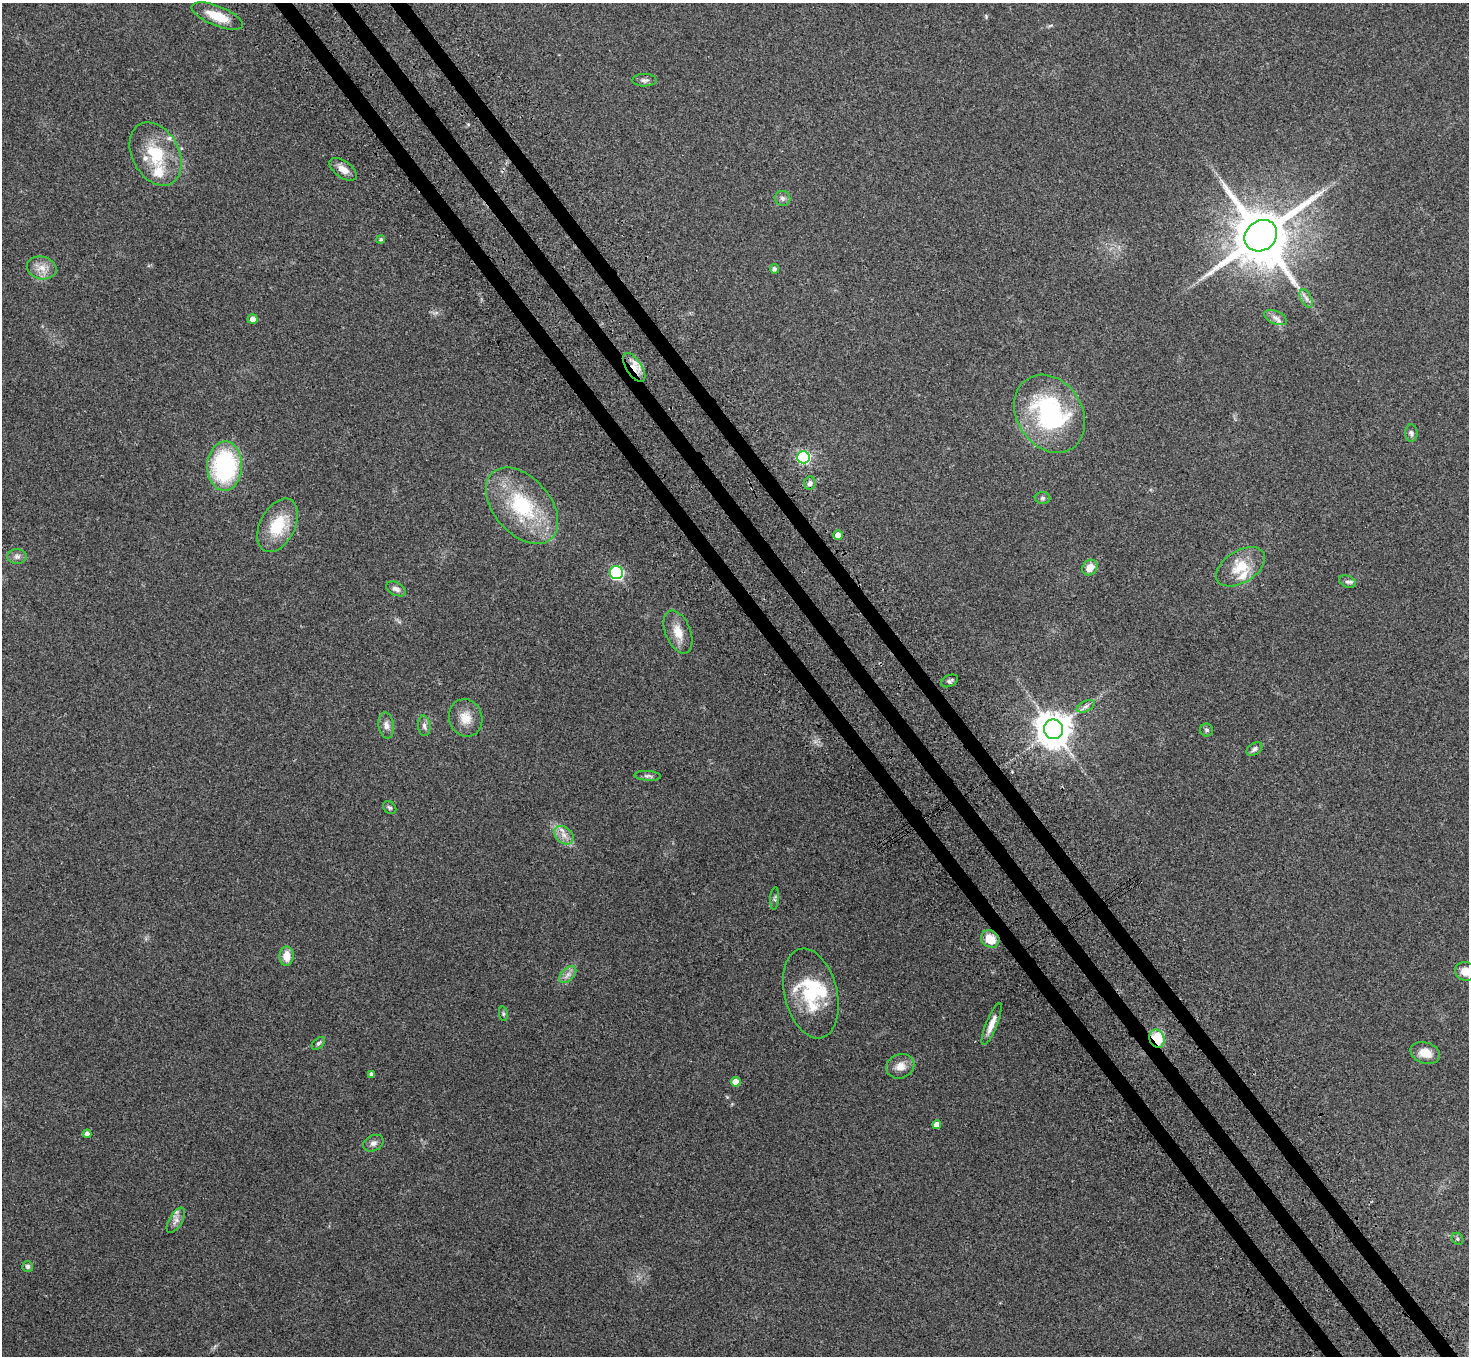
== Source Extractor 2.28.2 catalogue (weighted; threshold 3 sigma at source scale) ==
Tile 6 of 4 x 4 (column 2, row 2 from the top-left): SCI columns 1547-3013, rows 3066-4419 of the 6026 x 5994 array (HDU 1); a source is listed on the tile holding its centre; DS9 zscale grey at full resolution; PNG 1471 x 1358 px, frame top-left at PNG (2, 3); each listed source drawn as its Kron ellipse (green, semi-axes under 4 px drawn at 4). Shown black and unused: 4% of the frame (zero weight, under 3 of 4 exposures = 5% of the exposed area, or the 3 px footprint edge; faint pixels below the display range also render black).
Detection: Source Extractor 2.28.2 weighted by HDU 2 'WHT'; one run over the whole footprint, this tile lists its part. Background 0.224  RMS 0.0087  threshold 0.039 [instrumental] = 3 sigma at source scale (4.5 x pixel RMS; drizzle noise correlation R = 1.50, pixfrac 1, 0.05/0.05 arcsec/px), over >= 5 px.
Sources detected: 66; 1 inside a brighter object's white glare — neither listed nor drawn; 5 inside a brighter listed object's ellipse — not listed separately; the other 60 listed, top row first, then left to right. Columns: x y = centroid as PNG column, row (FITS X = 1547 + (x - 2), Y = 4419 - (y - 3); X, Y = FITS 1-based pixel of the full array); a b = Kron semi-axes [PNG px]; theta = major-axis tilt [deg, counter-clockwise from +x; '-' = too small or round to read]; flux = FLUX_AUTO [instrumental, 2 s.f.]
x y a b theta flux
217 16 27 10 -22 19
645 80 12 6 0 2.9
156 154 33 23 -62 39
343 169 15 8 -36 7.6
782 198 8 7 - 2.8
1261 236 17 15 38 6400
381 239 4 4 - 1.3
42 268 15 11 -13 9.1
774 269 5 4 - 2.5
1306 298 10 5 -63 3.3
1276 318 12 6 -24 4.1
252 319 5 4 - 6.3
634 367 16 8 -57 12
1050 414 41 32 -57 120
1411 433 8 6 -88 2.4
803 457 6 6 - 140
225 466 24 17 89 100
810 483 7 6 - 3
1043 498 8 6 0 2
522 506 44 28 -49 70
278 525 29 17 63 33
838 535 5 4 - 5.7
17 556 10 7 0 3.4
1240 567 27 16 31 22
1090 568 8 7 - 8.8
617 573 6 6 - 120
1347 582 9 5 -20 2.6
396 589 10 6 -25 3.9
678 632 22 12 -68 13
949 681 9 5 24 2.1
1086 706 9 5 27 2.9
466 718 19 16 -71 13
386 725 13 7 -82 4.6
424 726 10 6 -83 3.2
1053 729 10 9 - 1900
1207 730 6 6 - 1.9
1254 749 8 5 33 2.8
648 776 13 5 -5 2.4
390 808 7 5 -42 1.7
564 835 11 8 -39 6.2
775 898 11 4 86 1.8
990 939 9 8 - 15
286 956 9 7 88 10
1465 971 10 9 - 9.6
568 975 10 6 45 4
811 993 46 26 -76 51
503 1014 7 4 -82 1.2
992 1024 22 5 68 7.5
1157 1039 9 7 -69 32
318 1043 8 5 44 1.8
1425 1053 15 10 -18 11
900 1066 14 12 22 8.5
372 1074 4 4 - 3
736 1082 5 4 - 9.1
937 1125 4 4 - 5.2
87 1134 4 4 - 4
373 1143 10 7 26 3.8
176 1220 14 6 60 4.8
1457 1239 6 5 - 1.6
28 1267 5 5 - 2.3
Overlapping masked pixels (flux is a lower limit): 2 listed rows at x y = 634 367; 1157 1039
Isophote crosses this tile's border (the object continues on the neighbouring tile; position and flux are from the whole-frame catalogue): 1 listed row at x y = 1465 971